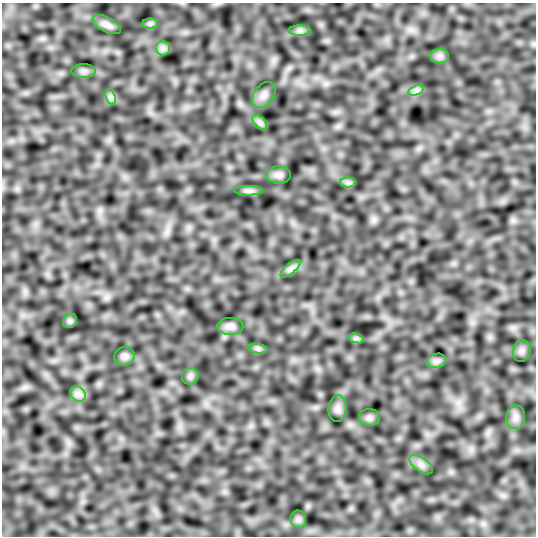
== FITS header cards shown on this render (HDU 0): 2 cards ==
NAXIS1  =                  534
NAXIS2  =                  534

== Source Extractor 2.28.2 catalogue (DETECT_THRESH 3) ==
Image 534 x 534 px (HDU 0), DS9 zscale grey, 1 PNG px = 1 image px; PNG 538 x 538 px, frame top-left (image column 1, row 534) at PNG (2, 3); each listed source drawn as its Kron ellipse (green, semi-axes under 4 px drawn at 4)
Background -0.0816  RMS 7.2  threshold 21.6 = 3 sigma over >= 5 px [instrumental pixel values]
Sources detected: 28; all 28 listed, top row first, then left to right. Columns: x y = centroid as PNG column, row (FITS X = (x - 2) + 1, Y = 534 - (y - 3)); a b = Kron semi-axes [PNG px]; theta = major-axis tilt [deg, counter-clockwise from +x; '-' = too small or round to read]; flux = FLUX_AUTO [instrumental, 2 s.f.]
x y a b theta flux
150 23 8 5 0 1200
107 25 15 7 -27 2600
300 30 11 5 0 1800
163 48 7 7 - 1800
439 56 9 7 0 2000
84 71 12 7 0 2000
416 90 8 4 19 1600
264 95 15 9 55 2900
111 97 8 4 -72 1600
260 122 9 5 -45 1700
279 175 12 8 -4 2200
348 183 8 5 0 1400
249 191 14 5 0 1900
290 269 12 5 40 2000
70 321 8 6 45 1100
230 326 13 8 -1 2900
356 338 7 4 -18 1100
257 349 10 4 -8 1400
522 351 11 8 74 1800
124 356 10 9 - 2100
436 361 10 7 15 1700
190 376 8 8 - 1500
78 394 8 7 - 2300
338 409 13 9 84 2200
516 417 12 9 81 2800
369 418 10 8 0 1700
421 465 13 7 -37 2800
298 519 9 8 - 1500